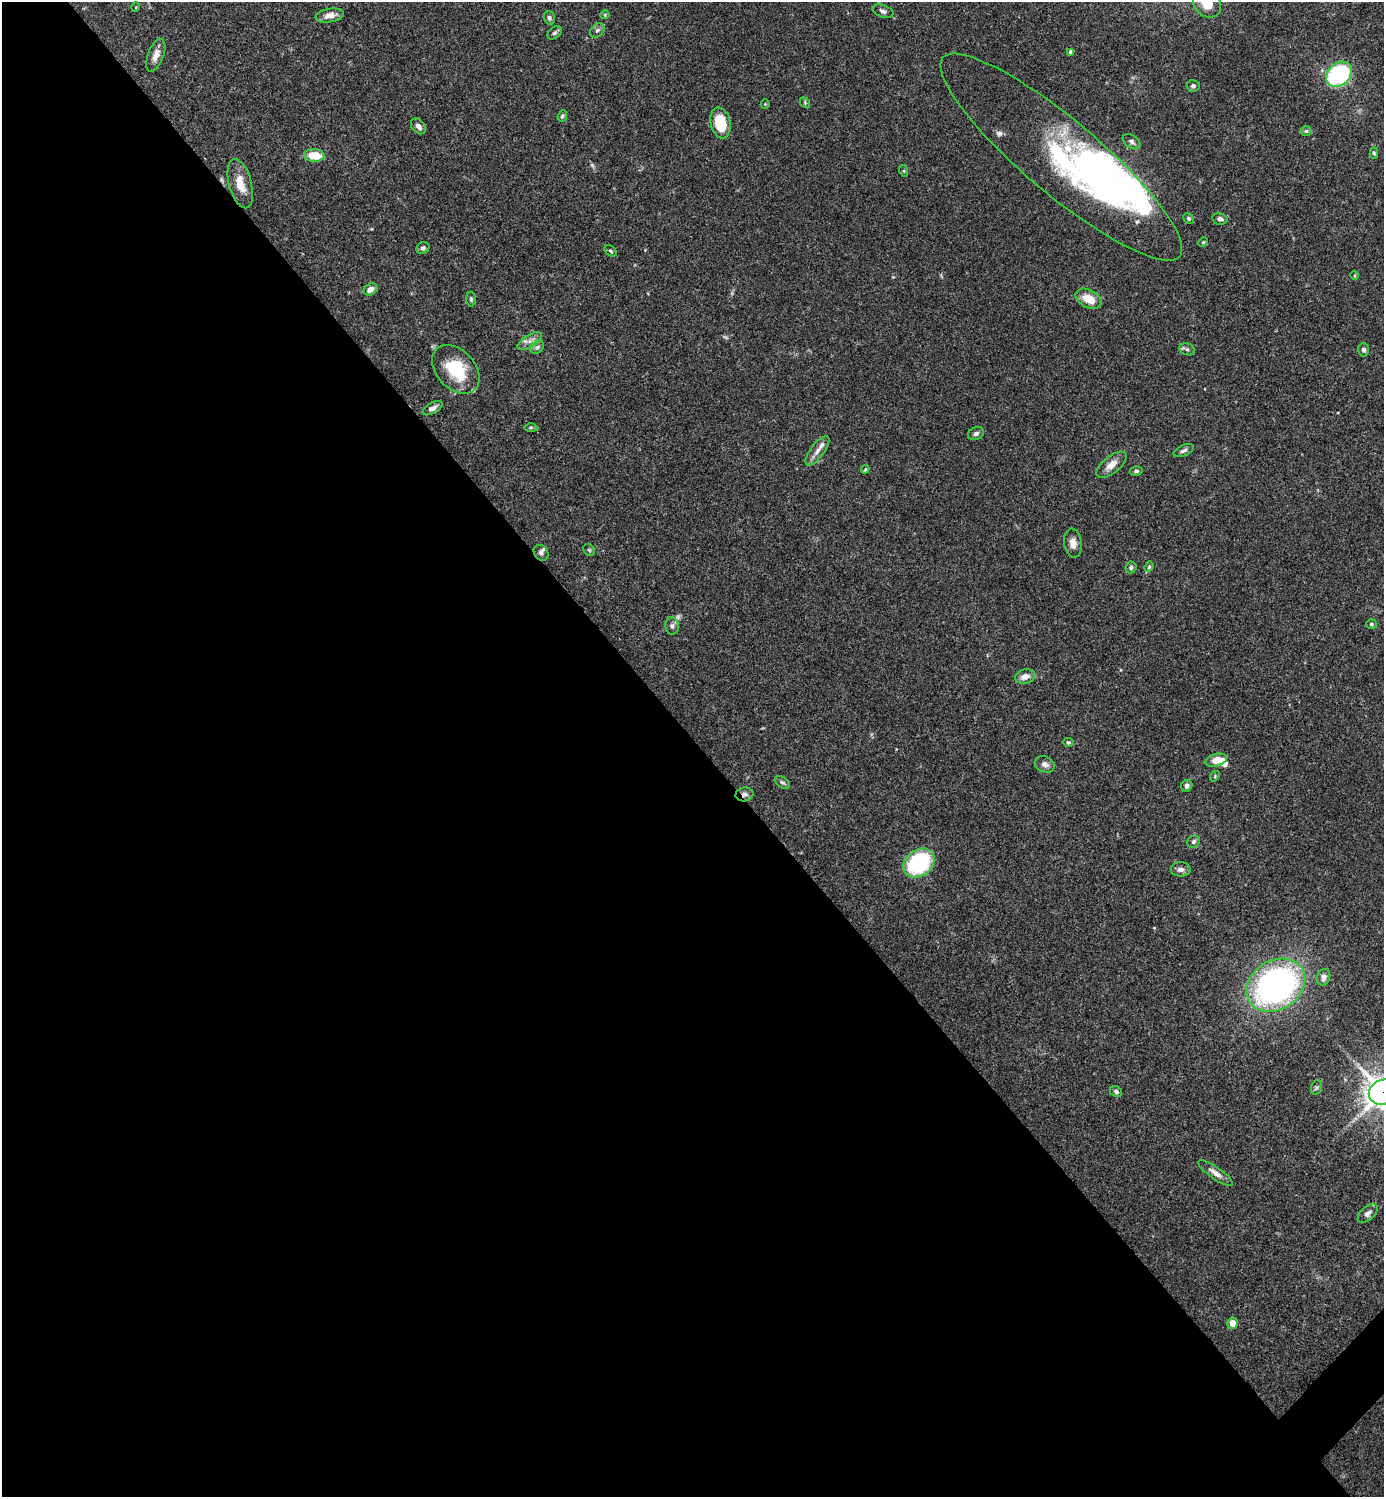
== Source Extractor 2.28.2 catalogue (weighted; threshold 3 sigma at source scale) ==
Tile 9 of 4 x 4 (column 1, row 3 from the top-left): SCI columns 300-1681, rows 1496-2990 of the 5983 x 5983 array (HDU 1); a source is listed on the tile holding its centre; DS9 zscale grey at full resolution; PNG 1386 x 1499 px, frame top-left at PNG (2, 2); each listed source drawn as its Kron ellipse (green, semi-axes under 4 px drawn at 4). Shown black and unused: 51% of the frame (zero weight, under 3 of 4 exposures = <1% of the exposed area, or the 3 px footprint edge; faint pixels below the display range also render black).
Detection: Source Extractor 2.28.2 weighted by HDU 2 'WHT'; one run over the whole footprint, this tile lists its part. Background 0.0659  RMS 0.0032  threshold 0.0144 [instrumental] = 3 sigma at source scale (4.5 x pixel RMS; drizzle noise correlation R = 1.50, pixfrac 1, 0.05/0.05 arcsec/px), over >= 5 px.
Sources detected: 86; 3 too faint to see at this stretch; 4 inside a brighter object's white glare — neither listed nor drawn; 7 inside a brighter listed object's ellipse — not listed separately; the other 72 listed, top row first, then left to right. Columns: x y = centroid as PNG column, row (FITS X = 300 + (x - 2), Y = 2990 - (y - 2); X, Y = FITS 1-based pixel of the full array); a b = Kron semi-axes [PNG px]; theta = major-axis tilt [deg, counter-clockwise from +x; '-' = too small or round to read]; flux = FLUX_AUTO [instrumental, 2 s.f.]
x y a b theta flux
1207 4 15 12 -44 6.5
136 7 5 3 - 0.29
883 11 11 6 -20 1
605 15 4 4 - 0.33
330 16 14 6 9 2.4
549 18 7 5 -73 0.72
597 30 8 6 45 0.92
554 33 8 5 39 0.77
1071 52 4 4 - 1.4
156 55 17 8 69 2.6
1339 74 14 11 44 41
1193 86 6 6 - 0.79
805 103 6 4 -47 0.43
765 104 4 4 - 0.27
562 116 6 4 70 0.65
720 123 15 10 -76 10
418 126 9 6 -47 1.5
1306 131 5 5 - 0.51
1132 141 10 6 -35 0.99
1374 153 5 4 - 0.46
314 155 10 6 -5 7.4
1061 157 155 37 -40 74
904 171 6 3 -72 0.33
240 184 25 11 -75 5.3
1189 219 6 5 - 0.61
1220 219 7 5 -12 1.1
1203 242 5 4 - 0.35
423 248 7 5 32 0.76
610 251 7 4 -40 0.57
1355 275 4 3 - 0.28
370 289 7 5 36 2.2
471 299 7 5 -89 0.59
1089 299 14 9 -27 5.3
530 341 14 6 32 1.8
537 347 7 6 - 0.91
1187 349 8 5 -22 0.76
1363 350 6 5 - 0.82
456 369 28 19 -48 15
433 408 11 5 30 1.4
531 427 6 4 1 0.42
976 433 8 6 22 0.9
817 451 17 7 53 2
1184 451 11 5 24 0.91
1111 465 18 8 38 3.1
865 469 4 4 - 0.34
1136 471 6 4 9 0.65
1073 543 14 8 -82 2.4
589 550 6 5 - 0.51
541 553 8 6 -54 0.95
1131 567 6 5 - 0.68
1149 567 5 4 - 0.44
1371 624 5 4 - 0.5
672 626 9 6 -83 1
1025 676 10 7 12 2.5
1068 742 5 4 - 0.49
1216 760 11 6 16 3.8
1045 764 10 7 -25 1.6
1215 776 5 4 - 0.43
782 782 8 5 -35 0.71
1187 786 6 5 - 1
745 794 9 7 10 1.2
1194 842 6 6 - 0.83
919 863 17 13 37 30
1181 869 10 7 0 1.4
1323 977 8 6 70 1.8
1276 985 31 24 32 130
1317 1087 7 5 72 0.64
1116 1092 6 5 - 0.8
1383 1092 15 12 22 520
1215 1173 20 6 -35 2
1368 1213 12 6 41 1.4
1232 1323 6 5 - 3.3
Overlapping masked pixels (flux is a lower limit): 2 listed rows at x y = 745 794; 1383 1092
Isophote crosses this tile's border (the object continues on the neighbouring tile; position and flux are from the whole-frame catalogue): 2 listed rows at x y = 1207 4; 1383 1092